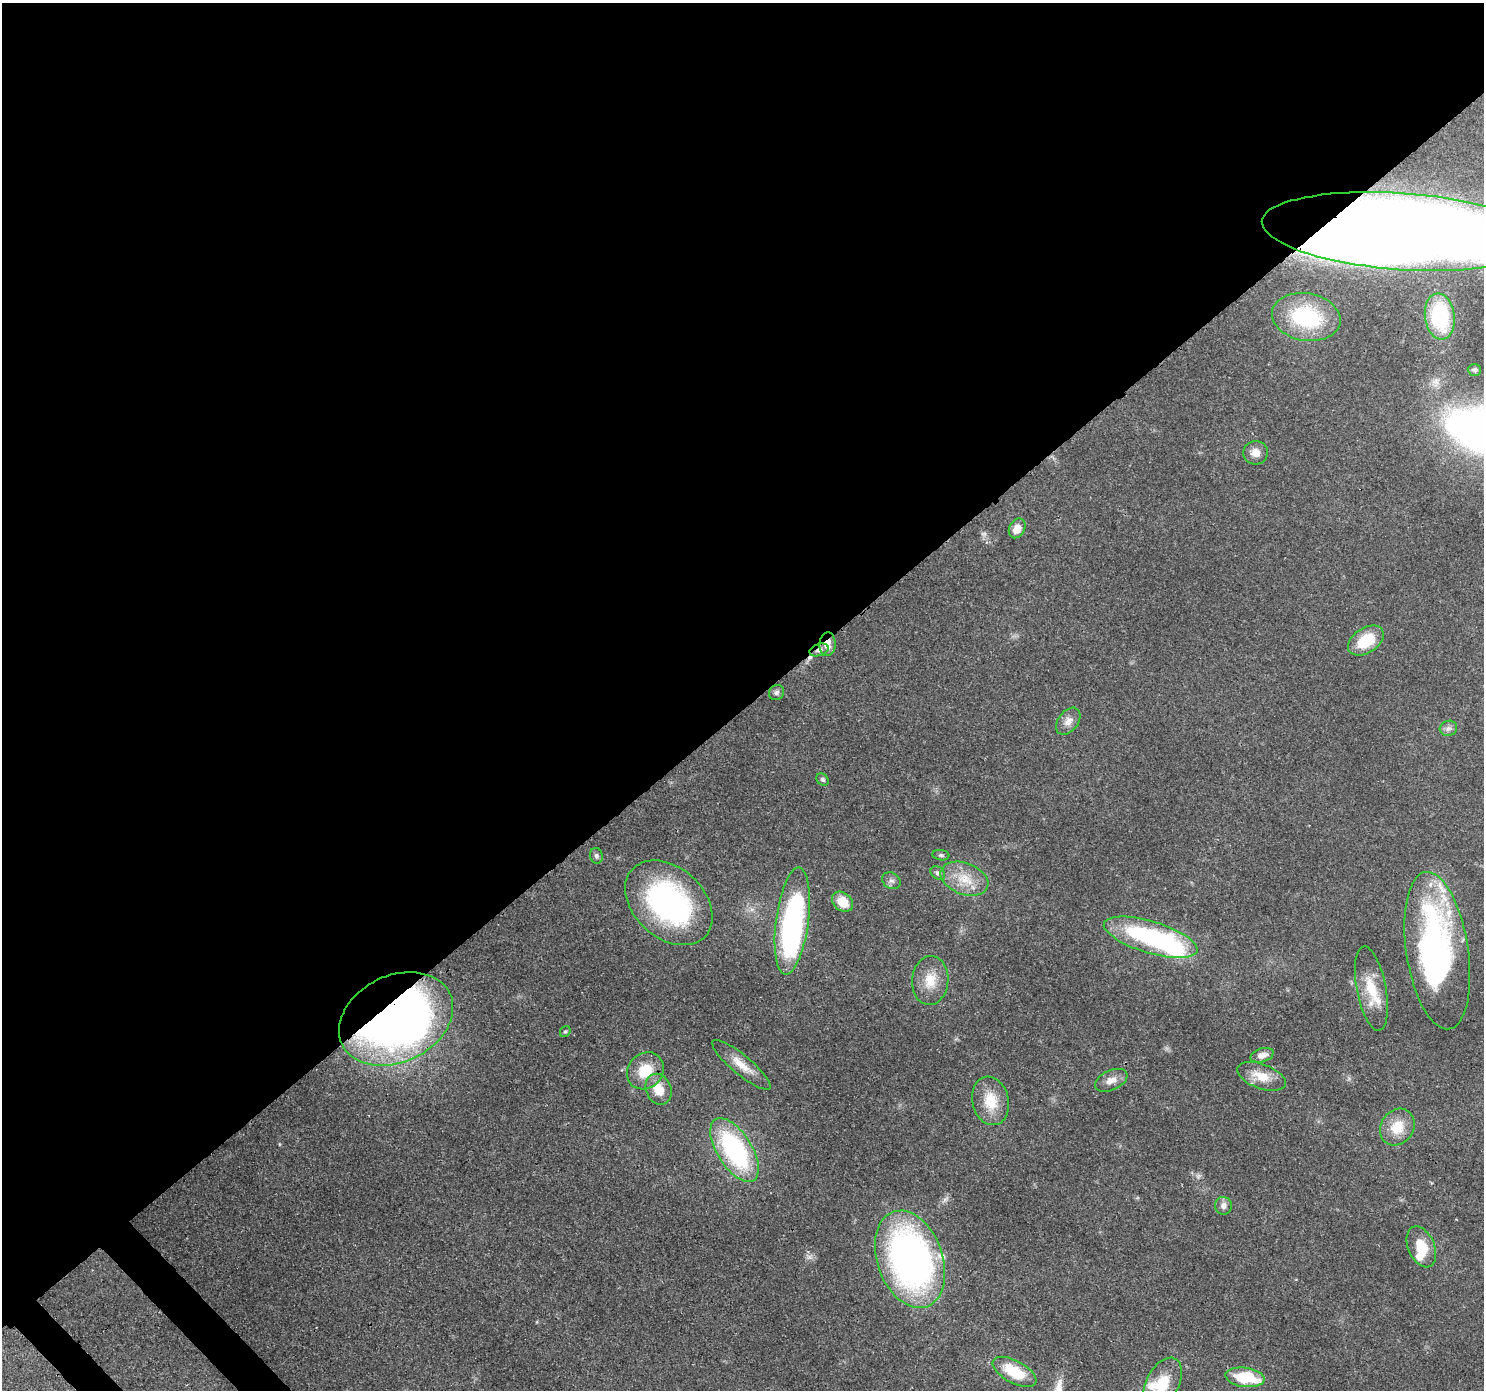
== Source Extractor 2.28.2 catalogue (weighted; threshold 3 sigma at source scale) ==
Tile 2 of 4 x 4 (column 2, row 1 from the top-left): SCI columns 1573-3054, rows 4393-5780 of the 6113 x 6069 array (HDU 1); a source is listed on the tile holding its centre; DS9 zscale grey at full resolution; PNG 1486 x 1392 px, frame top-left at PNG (2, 3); each listed source drawn as its Kron ellipse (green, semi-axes under 4 px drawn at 4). Shown black and unused: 52% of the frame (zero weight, under 3 of 4 exposures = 7% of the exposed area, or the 3 px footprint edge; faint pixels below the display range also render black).
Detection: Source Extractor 2.28.2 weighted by HDU 2 'WHT'; one run over the whole footprint, this tile lists its part. Background 0.13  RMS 0.0047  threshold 0.0213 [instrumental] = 3 sigma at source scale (4.5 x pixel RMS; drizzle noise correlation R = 1.50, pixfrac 1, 0.0396/0.0396 arcsec/px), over >= 5 px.
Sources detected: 53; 3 too faint to see at this stretch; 4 inside a brighter object's white glare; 1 cosmic-ray / hot-pixel residue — neither listed nor drawn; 3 inside a brighter listed object's ellipse — not listed separately; the other 42 listed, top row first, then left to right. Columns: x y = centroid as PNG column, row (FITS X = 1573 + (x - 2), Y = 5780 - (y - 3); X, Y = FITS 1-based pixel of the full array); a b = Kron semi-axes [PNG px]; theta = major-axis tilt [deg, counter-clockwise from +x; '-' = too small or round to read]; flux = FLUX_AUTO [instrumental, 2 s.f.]
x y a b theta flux
1402 231 140 38 -4 1800
1306 317 34 23 -10 50
1440 317 23 15 -82 34
1474 370 7 6 - 1.1
1255 453 12 11 - 4.3
1017 528 10 7 63 4.9
1366 641 20 12 33 16
827 644 12 8 88 5
819 650 10 6 18 1.9
776 692 8 7 - 1.4
1068 721 15 10 53 3.9
1448 728 9 7 17 1.9
823 780 7 5 -45 0.93
941 855 8 5 -7 0.99
596 856 8 6 -75 1.3
938 873 8 6 -38 1.7
964 879 25 15 -20 12
891 881 10 8 -32 1.9
842 902 12 8 -41 9.6
669 903 50 35 -43 100
792 921 54 16 83 120
1151 937 49 16 -17 77
1437 951 79 31 -81 130
930 981 24 18 85 11
1371 988 43 14 -79 15
396 1019 60 43 26 310
565 1032 6 5 - 0.76
1262 1055 12 6 17 3.5
741 1065 37 9 -40 8.2
645 1071 20 17 47 14
1261 1076 25 12 -20 9.2
1111 1080 17 10 24 4.5
659 1089 16 12 -67 9.5
990 1101 24 18 -77 13
1397 1127 19 16 55 11
735 1150 36 17 -58 70
1223 1206 9 8 - 2.5
1421 1247 21 13 -67 13
910 1259 50 32 -70 200
1014 1372 24 11 -29 18
1245 1377 20 9 -7 24
1163 1383 27 16 62 15
Overlapping masked pixels (flux is a lower limit): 4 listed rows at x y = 1402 231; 827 644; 819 650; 396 1019
Isophote crosses this tile's border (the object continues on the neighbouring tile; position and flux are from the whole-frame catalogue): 2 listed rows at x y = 1402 231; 1163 1383